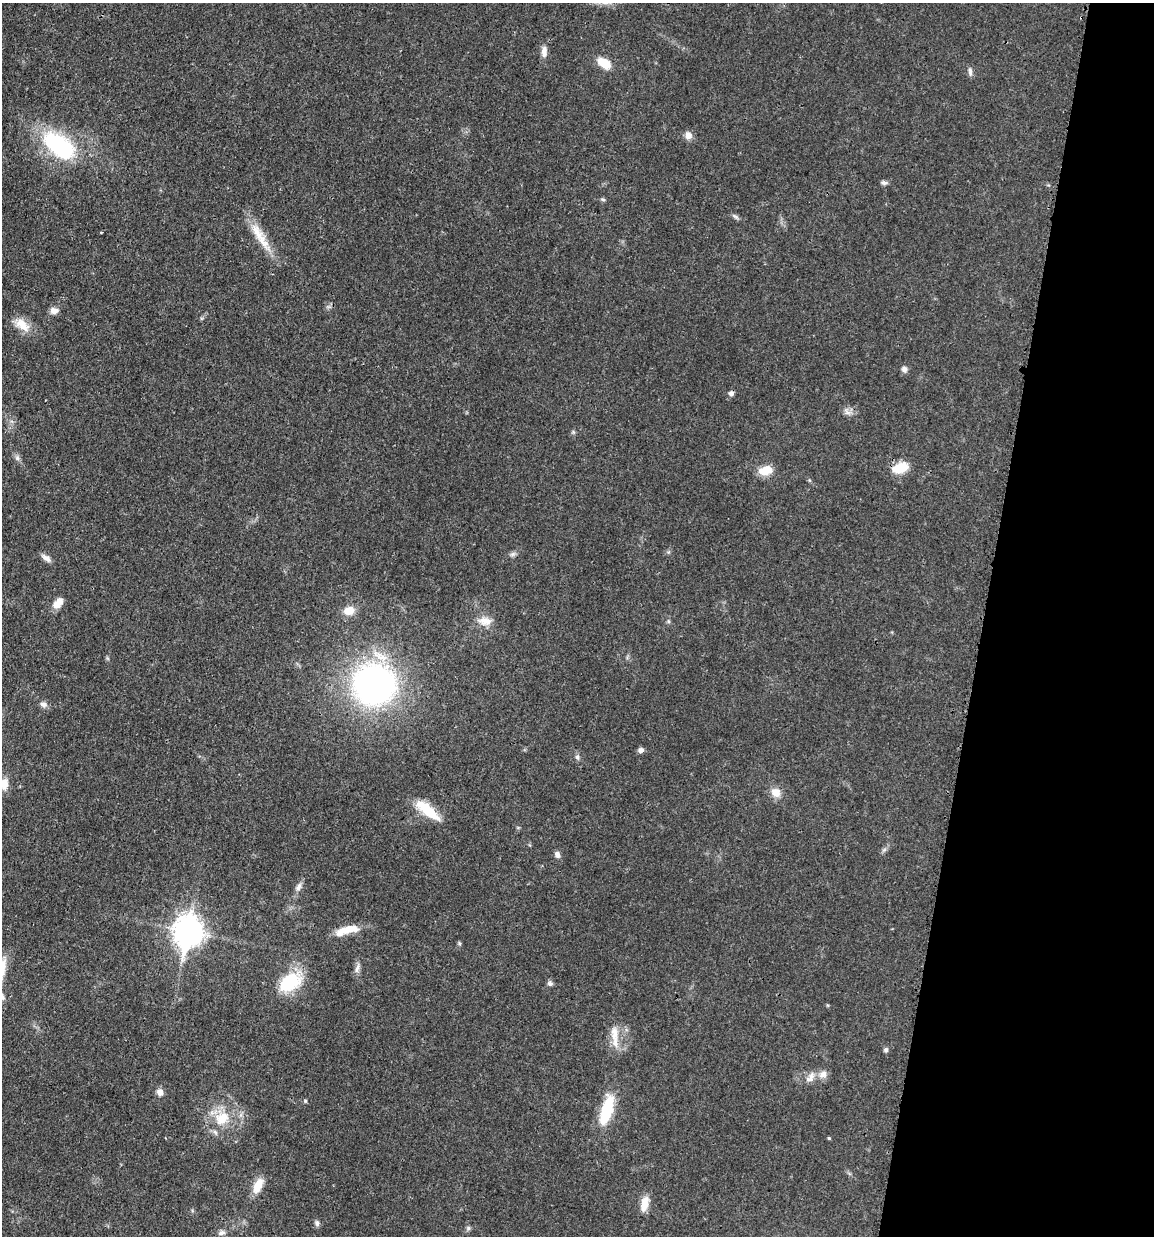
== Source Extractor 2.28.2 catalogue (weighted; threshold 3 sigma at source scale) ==
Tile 8 of 4 x 4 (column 4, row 2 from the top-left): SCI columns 3704-4855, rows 2477-3710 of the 4983 x 4952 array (HDU 1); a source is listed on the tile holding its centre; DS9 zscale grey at full resolution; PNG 1156 x 1238 px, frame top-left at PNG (2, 3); no overlay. Shown black and unused: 15% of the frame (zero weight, under 3 of 4 exposures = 1% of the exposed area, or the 3 px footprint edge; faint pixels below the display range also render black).
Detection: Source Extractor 2.28.2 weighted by HDU 2 'WHT'; one run over the whole footprint, this tile lists its part. Background 0.0209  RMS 0.0023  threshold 0.0103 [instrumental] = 3 sigma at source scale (4.5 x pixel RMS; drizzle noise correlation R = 1.50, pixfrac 1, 0.05/0.05 arcsec/px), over >= 5 px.
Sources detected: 53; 1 cosmic-ray / hot-pixel residue — not listed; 1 inside a brighter listed object's ellipse — not listed separately; the other 51 listed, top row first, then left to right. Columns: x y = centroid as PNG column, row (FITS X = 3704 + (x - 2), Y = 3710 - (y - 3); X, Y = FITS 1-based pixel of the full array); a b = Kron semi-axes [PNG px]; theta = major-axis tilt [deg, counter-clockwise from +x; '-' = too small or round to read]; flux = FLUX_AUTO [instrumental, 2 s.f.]
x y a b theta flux
544 52 14 7 88 1.6
604 63 15 9 -33 4.2
970 72 12 5 -83 0.74
688 135 10 9 - 1.3
60 146 38 21 -36 24
884 183 8 5 0 0.62
603 199 6 4 -3 0.34
736 217 10 4 -40 0.53
257 233 30 13 -59 5
54 311 9 7 -4 1.4
22 325 23 12 -42 3.5
904 369 7 6 - 0.86
847 412 11 7 -35 1
573 432 5 5 - 0.32
17 458 7 6 - 0.64
900 467 19 11 19 4.6
766 470 18 10 11 3.3
512 554 9 6 27 0.63
46 558 14 6 -36 1.1
58 603 13 8 51 2.5
349 611 13 10 15 2.9
485 621 17 11 -9 2.6
374 685 35 34 - 83
43 704 9 7 -11 0.95
641 750 7 6 - 0.81
577 757 7 6 - 0.54
4 784 14 10 86 2.3
776 793 12 10 -40 2.3
427 810 34 11 -39 6.7
557 854 8 6 -66 0.9
298 887 13 7 66 1.1
350 929 29 10 6 3.8
188 931 12 10 80 260
459 943 6 4 -71 0.31
357 968 16 5 75 1
289 982 26 18 33 11
550 984 7 6 - 0.62
614 1033 24 10 -81 3.4
886 1050 5 5 - 0.62
823 1074 12 10 39 1.5
810 1078 17 9 57 1.8
160 1092 8 7 - 1.3
305 1101 5 4 - 0.3
607 1110 38 12 74 9.4
222 1118 22 17 41 6.7
829 1138 4 3 - 0.26
258 1186 21 10 65 3.3
644 1204 20 8 80 2.7
317 1223 8 6 -64 0.62
468 1228 6 6 - 0.43
221 1233 10 6 17 0.8
Isophote crosses this tile's border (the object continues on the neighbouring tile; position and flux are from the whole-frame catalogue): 1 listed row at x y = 4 784